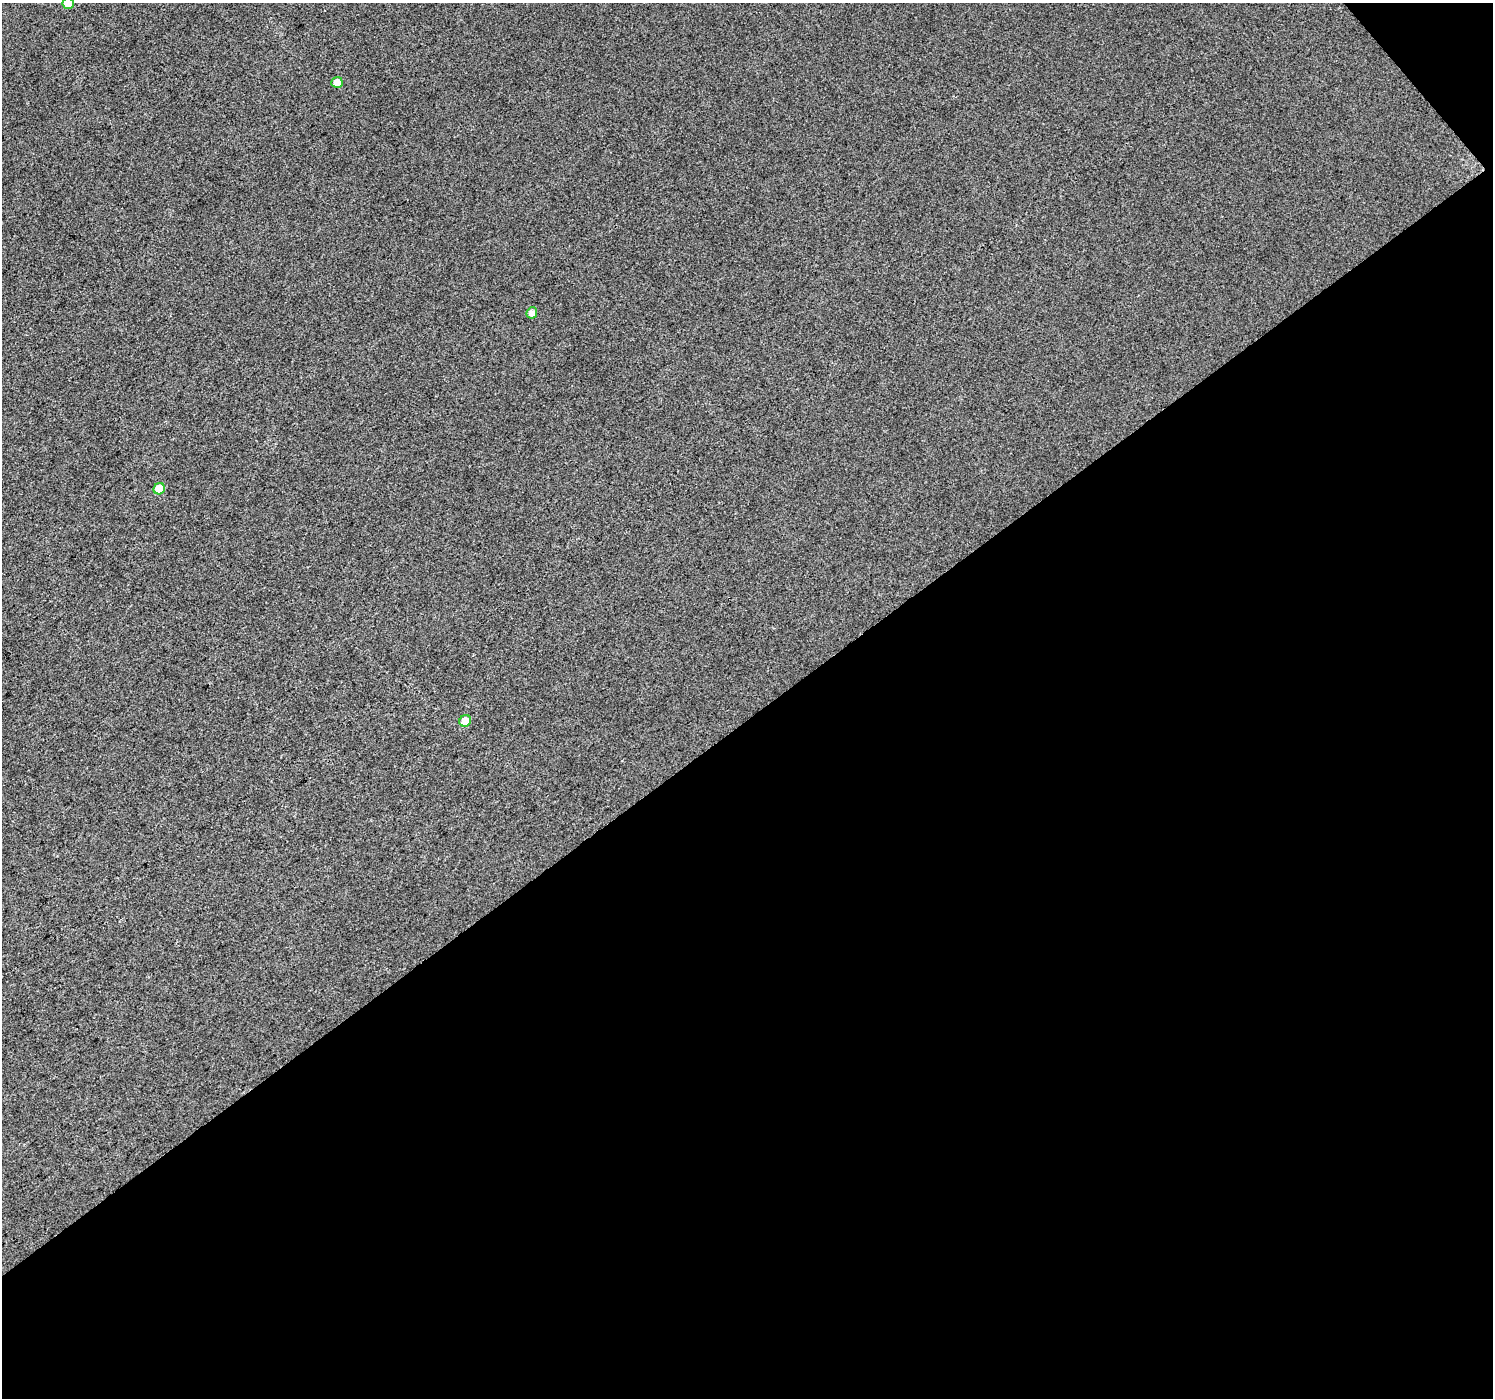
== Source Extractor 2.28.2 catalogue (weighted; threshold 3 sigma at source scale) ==
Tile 4 of 2 x 2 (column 2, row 2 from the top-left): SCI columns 1495-2985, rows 95-1490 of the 2985 x 2964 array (HDU 1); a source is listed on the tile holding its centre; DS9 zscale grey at full resolution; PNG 1495 x 1400 px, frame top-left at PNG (2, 3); each listed source drawn as its Kron ellipse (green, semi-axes under 4 px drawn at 4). Shown black and unused: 49% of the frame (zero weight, under 3 of 4 exposures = <1% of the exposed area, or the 3 px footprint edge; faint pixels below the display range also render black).
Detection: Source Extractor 2.28.2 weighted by HDU 2 'WHT'; one run over the whole footprint, this tile lists its part. Background 0.0535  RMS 0.011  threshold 0.0516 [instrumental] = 3 sigma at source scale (4.5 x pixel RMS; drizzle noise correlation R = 1.50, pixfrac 1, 0.0396/0.0396 arcsec/px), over >= 5 px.
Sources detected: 5; all 5 listed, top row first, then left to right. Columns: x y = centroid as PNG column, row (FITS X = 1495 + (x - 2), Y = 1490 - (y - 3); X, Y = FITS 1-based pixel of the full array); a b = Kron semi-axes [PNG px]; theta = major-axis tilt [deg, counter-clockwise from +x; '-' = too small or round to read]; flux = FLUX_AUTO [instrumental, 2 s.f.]
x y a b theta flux
68 4 6 5 - 15
337 82 5 5 - 9.6
532 313 6 5 - 6.4
159 489 6 5 - 21
465 721 6 5 - 14
Isophote crosses this tile's border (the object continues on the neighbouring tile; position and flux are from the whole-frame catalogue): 1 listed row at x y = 68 4